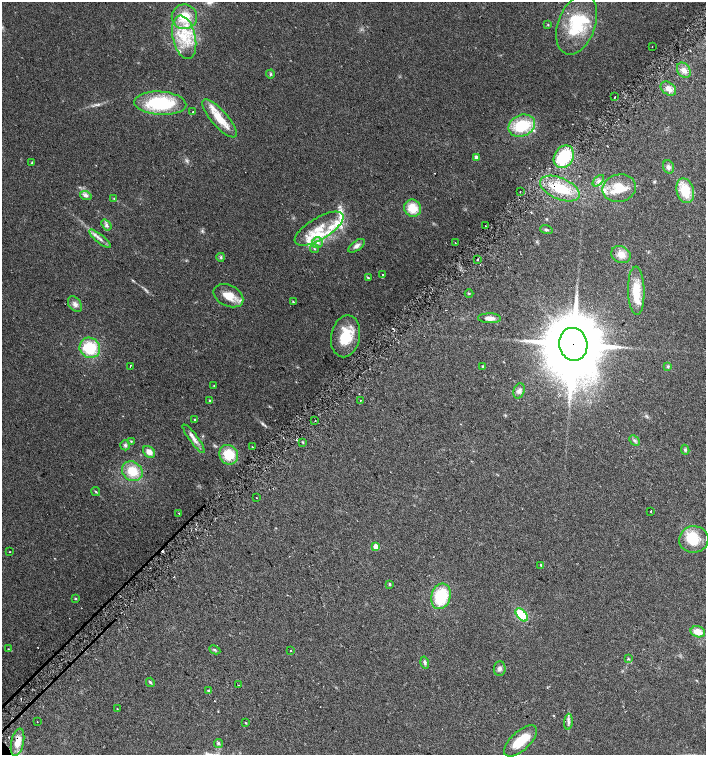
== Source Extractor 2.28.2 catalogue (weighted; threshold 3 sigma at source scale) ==
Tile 10 of 4 x 4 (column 2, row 3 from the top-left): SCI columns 1582-2988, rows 1535-3039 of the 6042 x 6072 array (HDU 1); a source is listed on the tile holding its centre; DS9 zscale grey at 2 x 2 block average (1 PNG px = mean of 2 x 2 image px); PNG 708 x 757 px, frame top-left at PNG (2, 2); each listed source drawn as its Kron ellipse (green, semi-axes under 4 px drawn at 4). Shown black and unused: <1% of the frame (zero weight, under 2 of 3 exposures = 2% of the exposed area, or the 3 px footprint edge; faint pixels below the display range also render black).
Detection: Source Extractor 2.28.2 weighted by HDU 2 'WHT'; one run over the whole footprint, this tile lists its part. Background 0.0654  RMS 0.0089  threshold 0.0403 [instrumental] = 3 sigma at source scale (4.5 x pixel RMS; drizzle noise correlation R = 1.50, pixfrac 1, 0.0396/0.0396 arcsec/px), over >= 5 px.
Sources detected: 120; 1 too faint to see at this stretch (2 x 2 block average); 1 inside a brighter object's white glare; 7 cosmic-ray / hot-pixel residue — neither listed nor drawn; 15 inside a brighter listed object's ellipse — not listed separately; the other 96 listed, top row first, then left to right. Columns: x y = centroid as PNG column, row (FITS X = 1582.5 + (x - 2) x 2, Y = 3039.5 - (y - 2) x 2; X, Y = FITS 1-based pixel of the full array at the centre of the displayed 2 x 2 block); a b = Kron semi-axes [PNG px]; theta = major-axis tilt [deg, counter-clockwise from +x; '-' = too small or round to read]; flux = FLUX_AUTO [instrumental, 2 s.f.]
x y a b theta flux
184 17 12 12 - 51
548 25 3 2 - 1.5
577 25 31 18 70 98
184 37 22 11 -77 65
652 47 2 2 - 0.91
684 70 8 6 -56 12
270 74 4 3 - 2.8
668 89 8 6 -37 13
615 97 2 2 - 6.6
160 103 26 11 -4 130
193 112 2 2 - 3.4
220 118 24 8 -48 47
522 126 14 10 25 89
476 157 3 2 - 20
564 157 12 9 57 100
32 163 3 3 - 2.2
668 167 7 5 -69 6.4
598 181 7 2 45 4
619 188 17 13 13 54
560 189 21 10 -23 77
520 191 2 2 - 1.8
685 191 12 8 -75 55
86 195 6 4 -19 6.8
114 198 3 2 - 1.3
413 208 9 8 - 37
106 225 6 4 -53 5.7
486 226 2 2 - 3.1
319 229 27 11 31 55
546 230 6 3 -18 3.4
100 239 13 3 -40 8.9
317 242 5 5 - 7.8
455 243 2 2 - 2.5
357 246 9 4 36 8.8
314 249 4 3 - 2.2
621 254 10 8 -26 20
221 257 4 3 - 3.1
477 259 2 2 - 7
383 274 2 2 - 1.7
368 278 3 3 - 2.3
636 291 24 8 -88 50
469 293 4 2 - 1.5
228 296 16 10 -27 34
293 302 3 2 - 2.2
75 304 9 6 -54 8.7
490 318 11 5 -1 14
346 336 21 14 78 66
573 344 16 14 -78 19000
90 348 10 10 - 76
130 366 2 2 - 3.5
483 366 3 2 - 2.3
668 366 4 4 - 2.7
214 386 3 2 - 1.3
519 391 8 5 69 7.9
210 401 3 2 - 2.7
360 401 2 2 - 2.8
194 420 2 2 - 1.3
315 421 2 2 - 3.9
194 439 17 4 -54 13
131 441 3 3 - 1.7
635 441 6 2 -45 3.3
303 442 3 2 - 1.7
125 445 5 4 - 4.4
252 447 2 2 - 1.2
685 450 5 4 - 3.4
149 452 7 5 -44 15
229 455 10 9 - 52
132 471 11 9 -37 42
96 491 5 2 - 2.2
256 498 2 2 - 1.1
650 511 2 2 - 1.6
179 514 2 2 - 6.3
694 539 15 13 8 46
376 546 3 3 - 28
9 552 2 2 - 1.2
541 565 3 3 - 1.8
390 584 3 3 - 2.7
441 596 13 9 74 88
75 599 3 2 - 1.9
522 615 7 4 -49 75
698 632 7 5 -16 22
8 649 3 2 - 1.1
215 650 6 3 -27 2.6
291 650 2 2 - 4.6
628 659 4 2 - 1.8
425 662 6 4 -74 4.3
500 668 7 6 - 7.2
150 682 5 3 - 2.9
238 685 2 2 - 6.1
209 690 3 2 - 3.2
117 709 3 2 - 1
37 722 2 2 - 1.2
568 722 8 3 86 5.9
246 723 3 2 - 1.4
520 741 20 9 43 48
18 742 14 6 78 25
219 743 4 4 - 3.5
Overlapping masked pixels (flux is a lower limit): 3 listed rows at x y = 560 189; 573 344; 18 742
Diffuse or blended objects may show on this block-average render without a row.